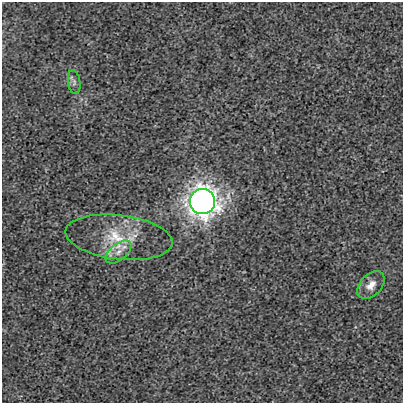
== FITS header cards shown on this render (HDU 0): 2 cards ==
NAXIS1  =                  401
NAXIS2  =                  401

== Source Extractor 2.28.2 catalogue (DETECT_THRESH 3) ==
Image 401 x 401 px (HDU 0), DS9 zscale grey, 1 PNG px = 1 image px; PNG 405 x 405 px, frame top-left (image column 1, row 401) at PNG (2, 2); each listed source drawn as its Kron ellipse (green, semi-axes under 4 px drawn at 4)
Background -8.15e-05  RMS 0.0027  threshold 0.00805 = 3 sigma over >= 5 px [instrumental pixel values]
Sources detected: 5; all 5 listed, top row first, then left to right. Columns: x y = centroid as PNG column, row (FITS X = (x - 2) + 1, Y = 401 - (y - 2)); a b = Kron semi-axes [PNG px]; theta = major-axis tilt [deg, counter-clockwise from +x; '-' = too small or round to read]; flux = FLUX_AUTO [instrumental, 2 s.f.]
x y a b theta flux
74 82 12 6 -82 0.63
202 202 12 12 - 180
119 237 54 22 -7 8.7
119 252 15 8 39 1.7
371 285 16 10 47 1.8